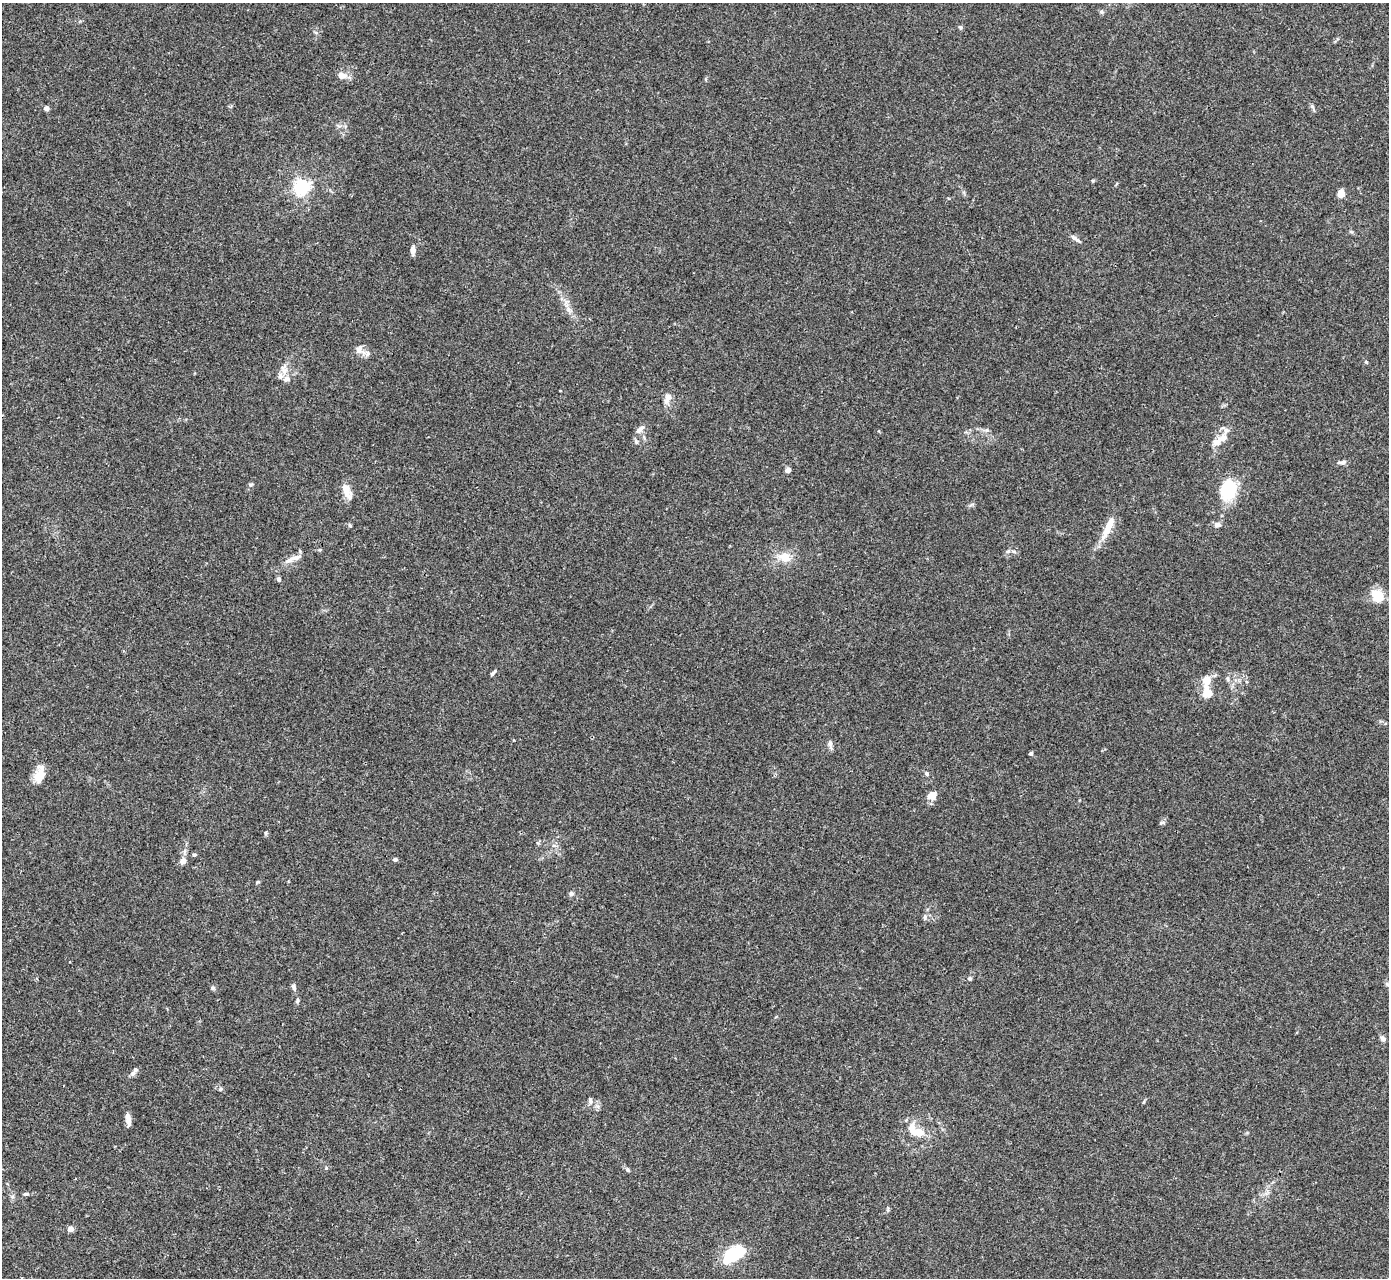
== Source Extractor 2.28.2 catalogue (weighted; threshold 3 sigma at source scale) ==
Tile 7 of 4 x 4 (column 3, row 2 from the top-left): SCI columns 2778-4164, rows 2836-4111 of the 5553 x 5542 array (HDU 1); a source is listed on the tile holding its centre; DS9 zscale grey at full resolution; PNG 1391 x 1280 px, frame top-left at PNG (2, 3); no overlay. Shown black and unused: <1% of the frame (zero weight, under 3 of 4 exposures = <1% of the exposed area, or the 3 px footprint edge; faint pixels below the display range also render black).
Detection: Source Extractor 2.28.2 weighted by HDU 2 'WHT'; one run over the whole footprint, this tile lists its part. Background 0.0392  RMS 0.0028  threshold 0.0126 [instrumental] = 3 sigma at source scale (4.5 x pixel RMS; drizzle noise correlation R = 1.50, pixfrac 1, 0.05/0.05 arcsec/px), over >= 5 px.
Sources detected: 74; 1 cosmic-ray / hot-pixel residue — not listed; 8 inside a brighter listed object's ellipse — not listed separately; the other 65 listed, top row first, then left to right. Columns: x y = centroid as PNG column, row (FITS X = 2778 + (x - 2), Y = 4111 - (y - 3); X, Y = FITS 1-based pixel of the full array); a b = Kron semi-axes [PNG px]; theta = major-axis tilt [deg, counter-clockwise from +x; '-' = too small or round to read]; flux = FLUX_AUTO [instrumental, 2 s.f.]
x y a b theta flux
1102 12 6 4 -18 0.43
960 27 7 4 -44 0.41
341 75 12 8 -15 2
1312 107 7 5 -32 0.58
46 108 5 4 - 1.3
1093 180 5 3 - 0.33
302 186 6 6 - 84
1341 194 7 6 - 3.1
1351 232 6 4 -20 0.37
1075 239 17 4 -37 1
413 250 10 5 88 1.4
568 309 7 4 -72 0.84
359 351 11 7 -30 1.7
1366 362 4 4 - 0.27
284 371 10 9 - 1.9
667 399 17 8 74 2
640 429 15 6 45 1.5
987 430 6 5 - 0.62
1219 440 27 10 34 3.8
1342 462 12 5 8 0.99
788 470 4 4 - 2.5
250 485 7 4 7 0.43
1228 487 18 12 82 20
347 491 20 8 -67 3.2
350 525 6 4 -69 0.39
1217 525 9 7 -6 1.1
1108 527 35 8 65 4.8
1014 552 6 4 -2 0.5
784 557 16 12 -11 4.1
288 560 16 6 28 1.7
279 579 6 5 - 0.59
1377 596 18 14 -51 4.3
493 673 8 4 47 0.6
1228 679 8 5 -72 0.76
1207 692 15 11 -70 4.2
830 744 10 6 -79 1
1031 754 5 4 - 0.53
927 774 7 5 -46 0.56
39 775 20 10 76 4.7
933 795 13 8 -83 2.2
1163 822 8 4 0 0.47
266 833 5 4 - 0.39
194 855 5 4 - 0.41
395 859 5 5 - 0.65
183 861 8 7 - 1.4
258 882 5 4 - 0.32
571 894 7 7 - 0.66
925 917 9 5 82 0.79
970 979 5 5 - 0.46
1387 984 6 5 - 0.5
294 987 10 5 -76 0.79
212 988 6 5 - 0.47
297 1001 7 4 73 0.47
1383 1039 7 5 -46 1
133 1073 7 6 - 0.81
221 1089 5 5 - 0.43
590 1101 10 6 -82 0.93
128 1120 14 5 -80 1.8
918 1132 18 10 -7 4.4
326 1168 4 4 - 0.31
627 1170 7 5 -46 0.58
26 1194 7 5 -7 0.5
888 1210 8 3 85 0.41
71 1229 4 4 - 2.8
734 1254 24 11 32 17